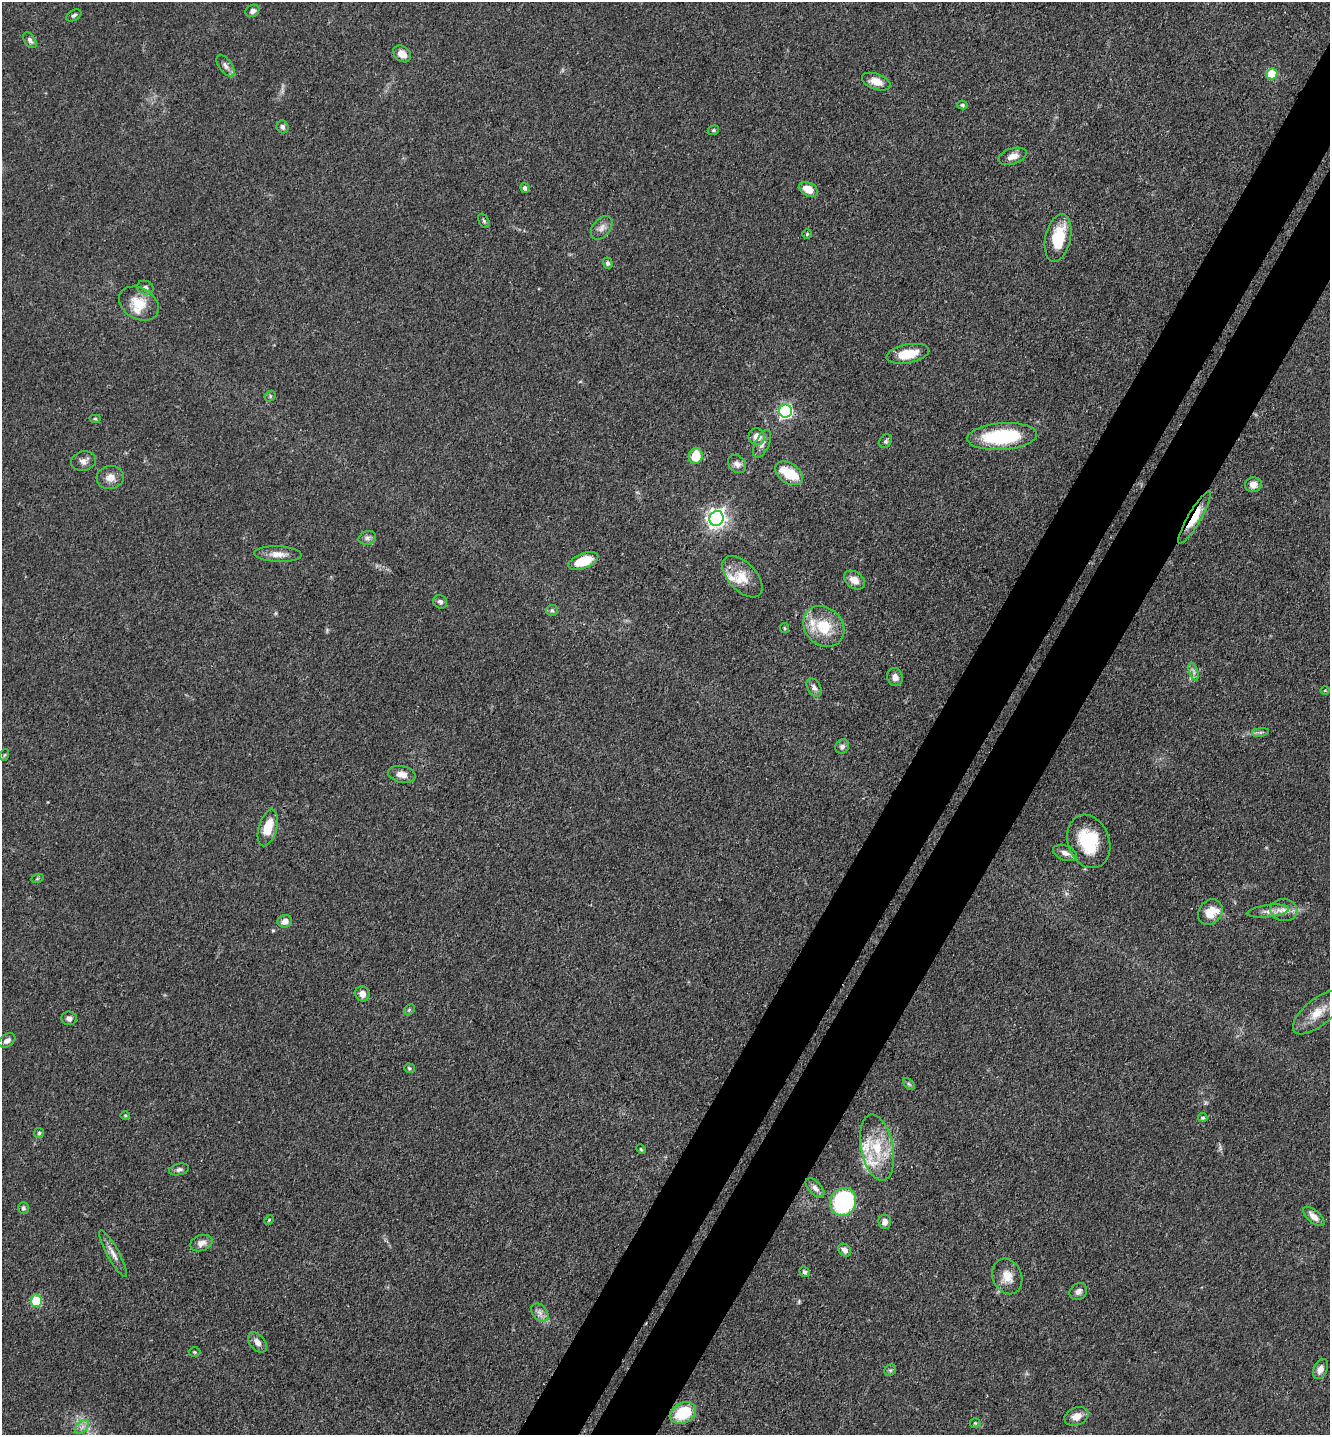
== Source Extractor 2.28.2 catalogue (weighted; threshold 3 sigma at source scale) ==
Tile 10 of 4 x 4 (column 2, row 3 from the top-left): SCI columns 1565-2892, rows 1524-2956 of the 5922 x 5914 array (HDU 1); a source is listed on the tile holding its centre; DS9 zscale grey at full resolution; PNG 1332 x 1437 px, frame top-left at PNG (2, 2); each listed source drawn as its Kron ellipse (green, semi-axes under 4 px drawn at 4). Shown black and unused: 8% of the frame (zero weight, under 3 of 4 exposures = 9% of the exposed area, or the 3 px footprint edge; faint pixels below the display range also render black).
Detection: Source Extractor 2.28.2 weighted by HDU 2 'WHT'; one run over the whole footprint, this tile lists its part. Background 0.0683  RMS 0.0039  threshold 0.0176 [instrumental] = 3 sigma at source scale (4.5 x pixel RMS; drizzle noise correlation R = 1.50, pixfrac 1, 0.05/0.05 arcsec/px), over >= 5 px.
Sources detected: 103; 7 inside a brighter listed object's ellipse — not listed separately; the other 96 listed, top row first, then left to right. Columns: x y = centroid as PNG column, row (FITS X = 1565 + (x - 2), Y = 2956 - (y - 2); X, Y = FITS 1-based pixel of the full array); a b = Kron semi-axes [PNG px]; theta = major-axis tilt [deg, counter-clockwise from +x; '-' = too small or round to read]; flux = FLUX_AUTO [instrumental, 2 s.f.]
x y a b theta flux
252 11 7 5 31 1.5
74 15 8 5 30 0.84
30 40 9 5 -55 1.3
402 54 10 7 -38 3.6
226 66 12 6 -55 1.8
1272 74 5 5 - 18
876 82 15 8 -19 4.3
962 105 5 4 - 0.58
282 127 6 5 - 1.2
713 130 6 4 22 0.58
1012 156 15 8 18 3.1
525 188 5 4 - 1.2
809 189 10 6 -31 4.9
484 221 8 5 -60 0.73
602 228 13 8 51 2.4
807 234 5 4 - 0.51
1058 238 24 12 78 14
608 263 6 5 - 0.83
145 288 8 6 -18 1.3
139 304 21 15 -30 8.3
908 354 21 9 11 9.2
270 396 6 5 - 0.6
785 411 6 6 - 78
95 419 6 4 0 0.47
1002 436 35 13 4 30
757 437 8 8 - 3.8
886 441 7 5 51 0.85
762 444 15 7 66 2.1
696 456 8 7 - 9.5
83 461 12 9 12 2.2
737 464 10 8 -43 1.7
789 473 15 9 -34 10
110 478 13 11 6 3.4
1253 485 8 7 - 2.9
717 518 7 7 - 210
1194 518 29 6 60 8.7
367 538 9 6 15 1.3
278 554 24 8 -2 3.8
583 561 16 7 21 10
742 577 25 14 -47 7.8
854 580 11 8 -35 4.1
440 602 7 6 - 1.2
552 610 6 5 - 0.79
824 626 22 18 -44 14
784 628 5 4 - 0.48
1194 672 9 4 -71 1.1
895 677 9 7 -74 2.5
814 688 10 6 -58 1.8
1325 690 5 3 - 0.38
1260 732 8 4 9 0.86
842 747 7 6 - 1.2
4 755 6 4 70 0.41
402 774 14 8 -12 3.2
268 828 19 9 74 8.5
1089 841 27 21 -70 20
1065 853 12 7 -20 2.4
37 879 6 4 20 0.53
1284 910 13 11 -9 3.5
1268 911 21 6 7 2.9
1210 912 14 11 53 6.5
285 921 7 6 - 2.1
362 994 8 7 - 2.8
409 1010 6 4 44 0.56
1317 1013 30 13 40 8.4
69 1018 7 7 - 1.5
7 1040 9 6 32 1.6
409 1068 5 5 - 0.63
909 1084 7 4 -44 0.72
125 1115 5 3 - 0.38
1203 1118 5 4 - 0.65
39 1133 5 5 - 0.67
877 1148 33 16 -79 16
641 1149 5 4 - 0.46
179 1169 10 5 13 1.2
815 1188 12 6 -48 1.9
843 1202 14 12 66 48
23 1208 6 5 - 0.89
1314 1216 13 6 -40 2.7
269 1220 5 3 - 0.41
885 1222 7 6 - 2.4
201 1243 11 8 19 2.4
845 1250 7 5 -43 1.8
113 1254 26 6 -61 3.1
804 1272 5 4 - 0.83
1007 1276 18 14 -67 5.4
1078 1291 9 8 - 1.7
36 1301 6 5 - 21
540 1312 10 7 -49 2
257 1342 12 7 -51 2.3
195 1352 6 5 - 0.51
1320 1369 11 6 63 2.4
890 1370 6 5 - 0.73
683 1413 14 10 27 15
1076 1416 12 9 23 3.8
975 1423 5 5 - 0.56
82 1427 8 5 45 1.5
Overlapping masked pixels (flux is a lower limit): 1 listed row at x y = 1194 518